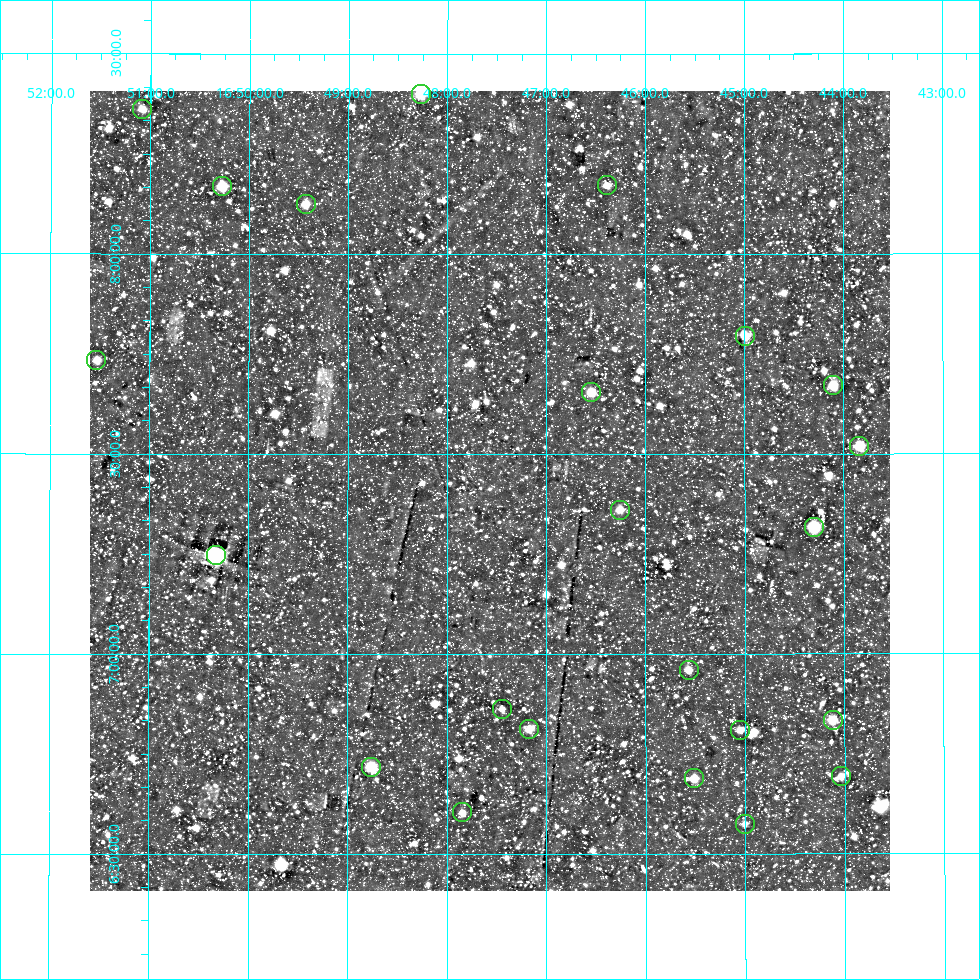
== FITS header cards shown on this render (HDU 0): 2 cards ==
NAXIS1  =                  800
NAXIS2  =                  800

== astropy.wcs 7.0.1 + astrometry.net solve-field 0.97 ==
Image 800 x 800 px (HDU 0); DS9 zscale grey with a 90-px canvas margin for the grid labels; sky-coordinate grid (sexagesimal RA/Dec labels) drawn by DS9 from the SOLVED WCS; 23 Tycho-2 reference stars matched to detected sources circled (green)
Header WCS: RA---AIT/DEC--AIT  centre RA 16:47:34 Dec +07:24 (251.89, +7.41 deg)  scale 9 arcsec/px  FOV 120.0' x 120.0'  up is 0 deg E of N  parity normal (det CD < 0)
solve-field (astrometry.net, Tycho-2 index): SOLVED blind (the header's WCS was not the basis of the solution)
Solved WCS: RA---TAN-SIP/DEC--TAN-SIP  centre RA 16:47:34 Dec +07:25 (251.89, +7.41 deg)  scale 8.99 arcsec/px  FOV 119.9' x 120.0'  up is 0 deg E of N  parity normal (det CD < 0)
Header WCS and blind solve agree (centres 1.4 arcsec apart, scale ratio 0.9994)
Tycho-2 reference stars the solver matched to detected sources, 23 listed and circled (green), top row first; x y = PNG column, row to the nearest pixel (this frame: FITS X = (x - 90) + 1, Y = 800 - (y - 91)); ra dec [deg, ICRS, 3 dp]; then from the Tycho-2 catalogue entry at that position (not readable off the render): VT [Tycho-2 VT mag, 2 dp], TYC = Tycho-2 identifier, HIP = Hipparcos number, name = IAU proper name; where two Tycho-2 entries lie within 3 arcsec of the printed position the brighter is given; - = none
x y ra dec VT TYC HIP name
421 94 252.067 +8.401 8.22 962-349-1 82248 -
142 109 252.771 +8.361 9.05 975-387-1 - -
607 185 251.597 +8.172 9.40 962-1193-1 - -
222 186 252.568 +8.168 8.45 962-1271-1 82400 -
306 204 252.357 +8.125 9.36 962-1411-1 - -
745 336 251.249 +7.795 8.97 962-990-1 - -
96 360 252.884 +7.734 9.16 975-1471-1 - -
833 385 251.026 +7.671 9.29 962-74-1 - -
591 392 251.636 +7.655 8.71 962-1150-1 - -
859 446 250.960 +7.519 8.49 962-219-1 81909 -
620 510 251.565 +7.360 8.64 396-505-1 82104 -
814 527 251.076 +7.317 8.22 395-2244-1 81944 -
216 555 252.581 +7.248 5.48 396-2346-1 82402 -
689 670 251.391 +6.960 9.67 396-1783-1 - -
502 709 251.862 +6.863 9.67 396-1475-1 - -
833 720 251.029 +6.834 9.40 395-1139-1 - -
529 729 251.792 +6.812 9.47 396-2347-1 - -
740 730 251.262 +6.809 9.50 396-1112-1 - -
371 767 252.191 +6.717 8.66 396-134-1 82282 -
841 776 251.008 +6.693 9.29 395-997-1 - -
694 778 251.379 +6.689 8.86 396-611-1 - -
462 812 251.962 +6.604 9.15 396-1521-1 82225 -
745 824 251.251 +6.575 9.64 396-1342-1 - -